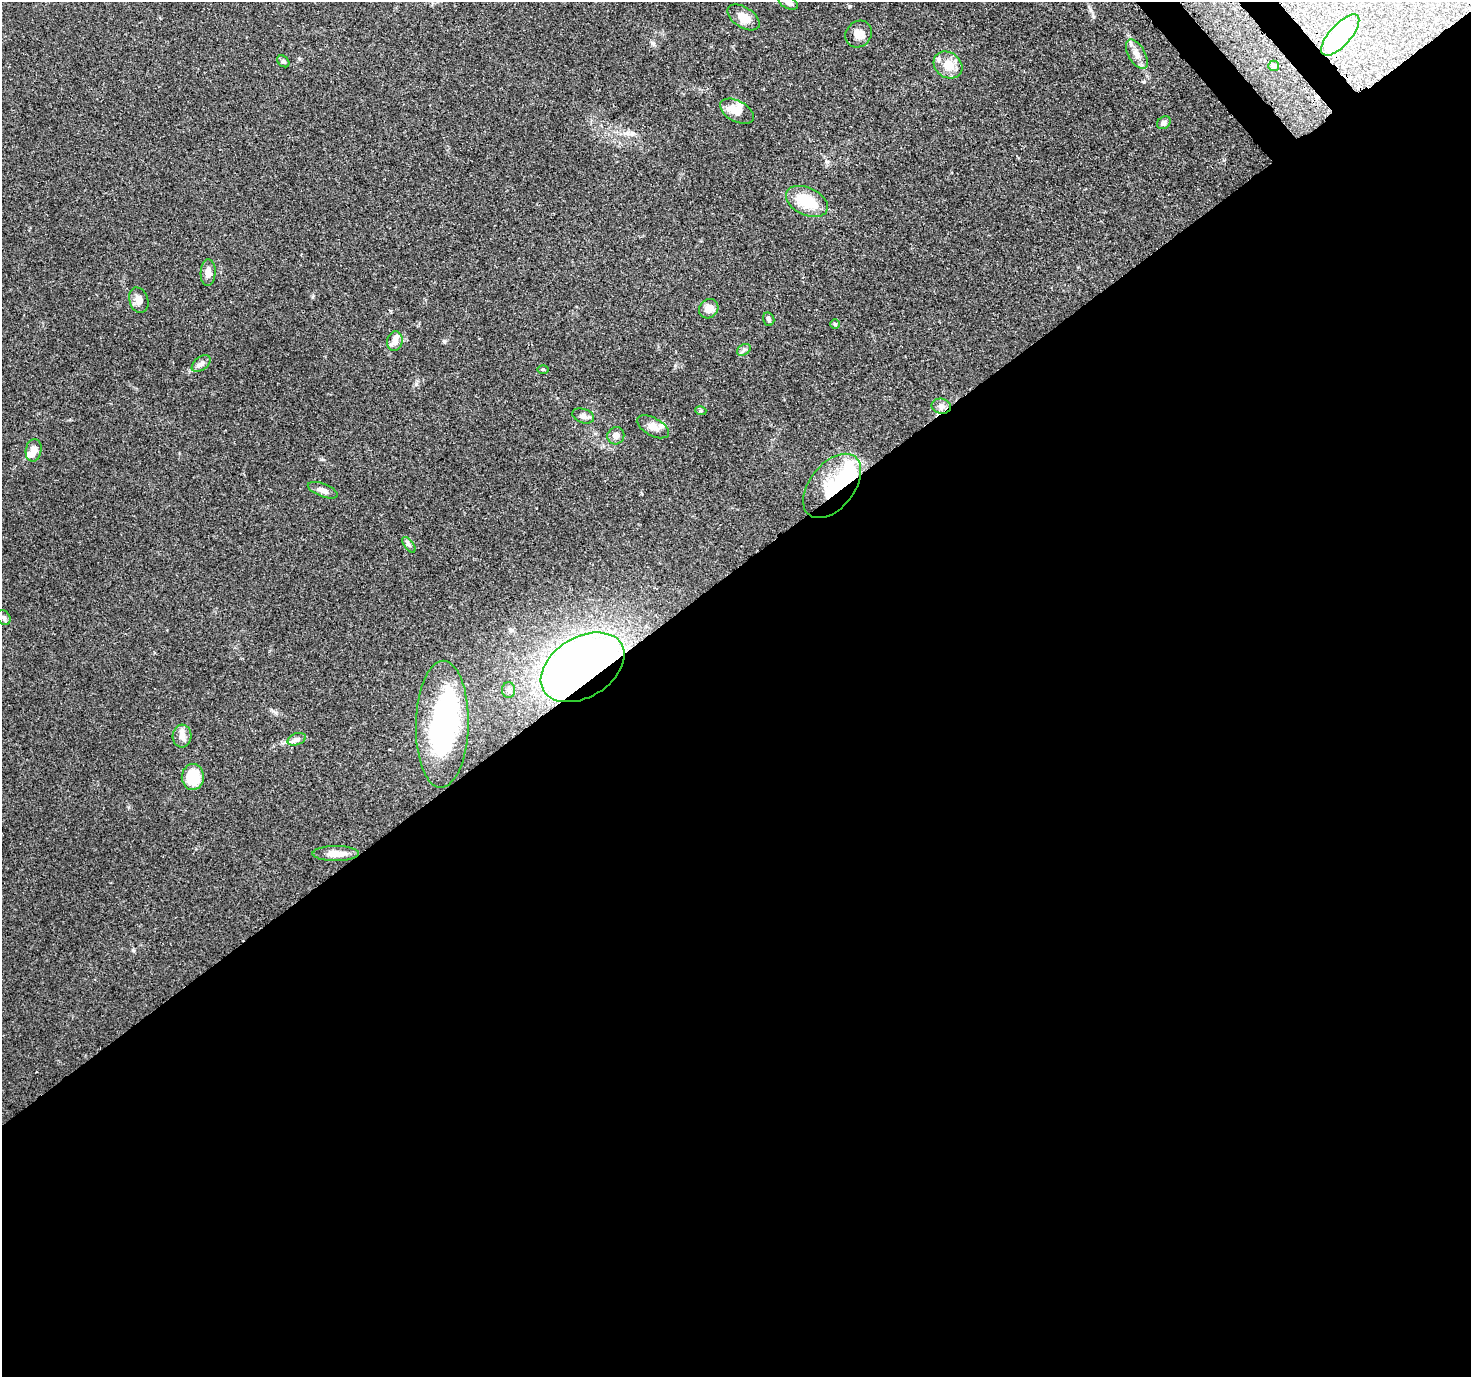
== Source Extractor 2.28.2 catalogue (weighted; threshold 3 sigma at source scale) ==
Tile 15 of 4 x 4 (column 3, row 4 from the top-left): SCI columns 3057-4525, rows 254-1628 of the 6116 x 6065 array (HDU 1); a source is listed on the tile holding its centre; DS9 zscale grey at full resolution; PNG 1473 x 1379 px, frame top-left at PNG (2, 2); each listed source drawn as its Kron ellipse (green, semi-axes under 4 px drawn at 4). Shown black and unused: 59% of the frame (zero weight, under 3 of 4 exposures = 9% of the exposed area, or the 3 px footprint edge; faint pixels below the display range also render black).
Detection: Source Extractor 2.28.2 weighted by HDU 2 'WHT'; one run over the whole footprint, this tile lists its part. Background 0.151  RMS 0.0043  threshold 0.0194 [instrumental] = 3 sigma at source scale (4.5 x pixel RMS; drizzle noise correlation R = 1.50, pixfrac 1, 0.0396/0.0396 arcsec/px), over >= 5 px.
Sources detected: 48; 5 inside a brighter object's white glare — neither listed nor drawn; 6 inside a brighter listed object's ellipse — not listed separately; the other 37 listed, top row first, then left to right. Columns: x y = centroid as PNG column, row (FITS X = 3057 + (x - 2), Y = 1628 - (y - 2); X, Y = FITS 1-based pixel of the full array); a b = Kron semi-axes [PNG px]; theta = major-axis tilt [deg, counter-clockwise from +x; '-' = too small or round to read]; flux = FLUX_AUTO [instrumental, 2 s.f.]
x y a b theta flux
788 3 10 6 -26 1.4
743 17 18 10 -33 6
859 34 14 12 45 3.6
1340 35 26 10 48 31
1137 54 16 8 -60 3.7
283 61 7 5 -44 0.75
948 65 15 12 -36 6.6
1274 66 5 5 - 0.88
737 111 18 10 -28 6
1164 123 7 5 36 1.4
807 201 22 13 -25 13
208 273 13 7 87 2.4
139 300 13 9 -73 3.1
709 309 10 9 - 3.9
769 319 7 5 -76 0.92
835 324 5 5 - 0.53
395 341 10 7 79 2.5
744 350 7 5 32 1
201 364 11 6 39 1.6
543 369 5 3 - 0.44
941 406 10 7 -12 2
701 411 5 3 - 0.52
583 416 11 7 -18 2
653 427 17 9 -28 3.4
616 436 9 8 - 2.3
34 450 11 8 79 3.4
832 486 37 22 52 25
323 490 16 6 -21 2.2
409 545 9 4 -54 1.1
4 618 8 6 -56 1
583 667 45 30 31 270
509 690 8 6 -90 1.2
442 724 63 26 89 68
182 736 11 9 86 2.8
297 739 9 6 18 1.4
193 777 13 11 -90 15
336 854 23 7 0 5.4
Overlapping masked pixels (flux is a lower limit): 2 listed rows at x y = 832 486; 583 667
Isophote crosses this tile's border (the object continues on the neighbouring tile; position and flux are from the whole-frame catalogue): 1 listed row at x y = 788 3
Unlisted compact peaks at least as high as the median listed source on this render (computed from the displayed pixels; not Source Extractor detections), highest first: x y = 444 341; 1144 82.